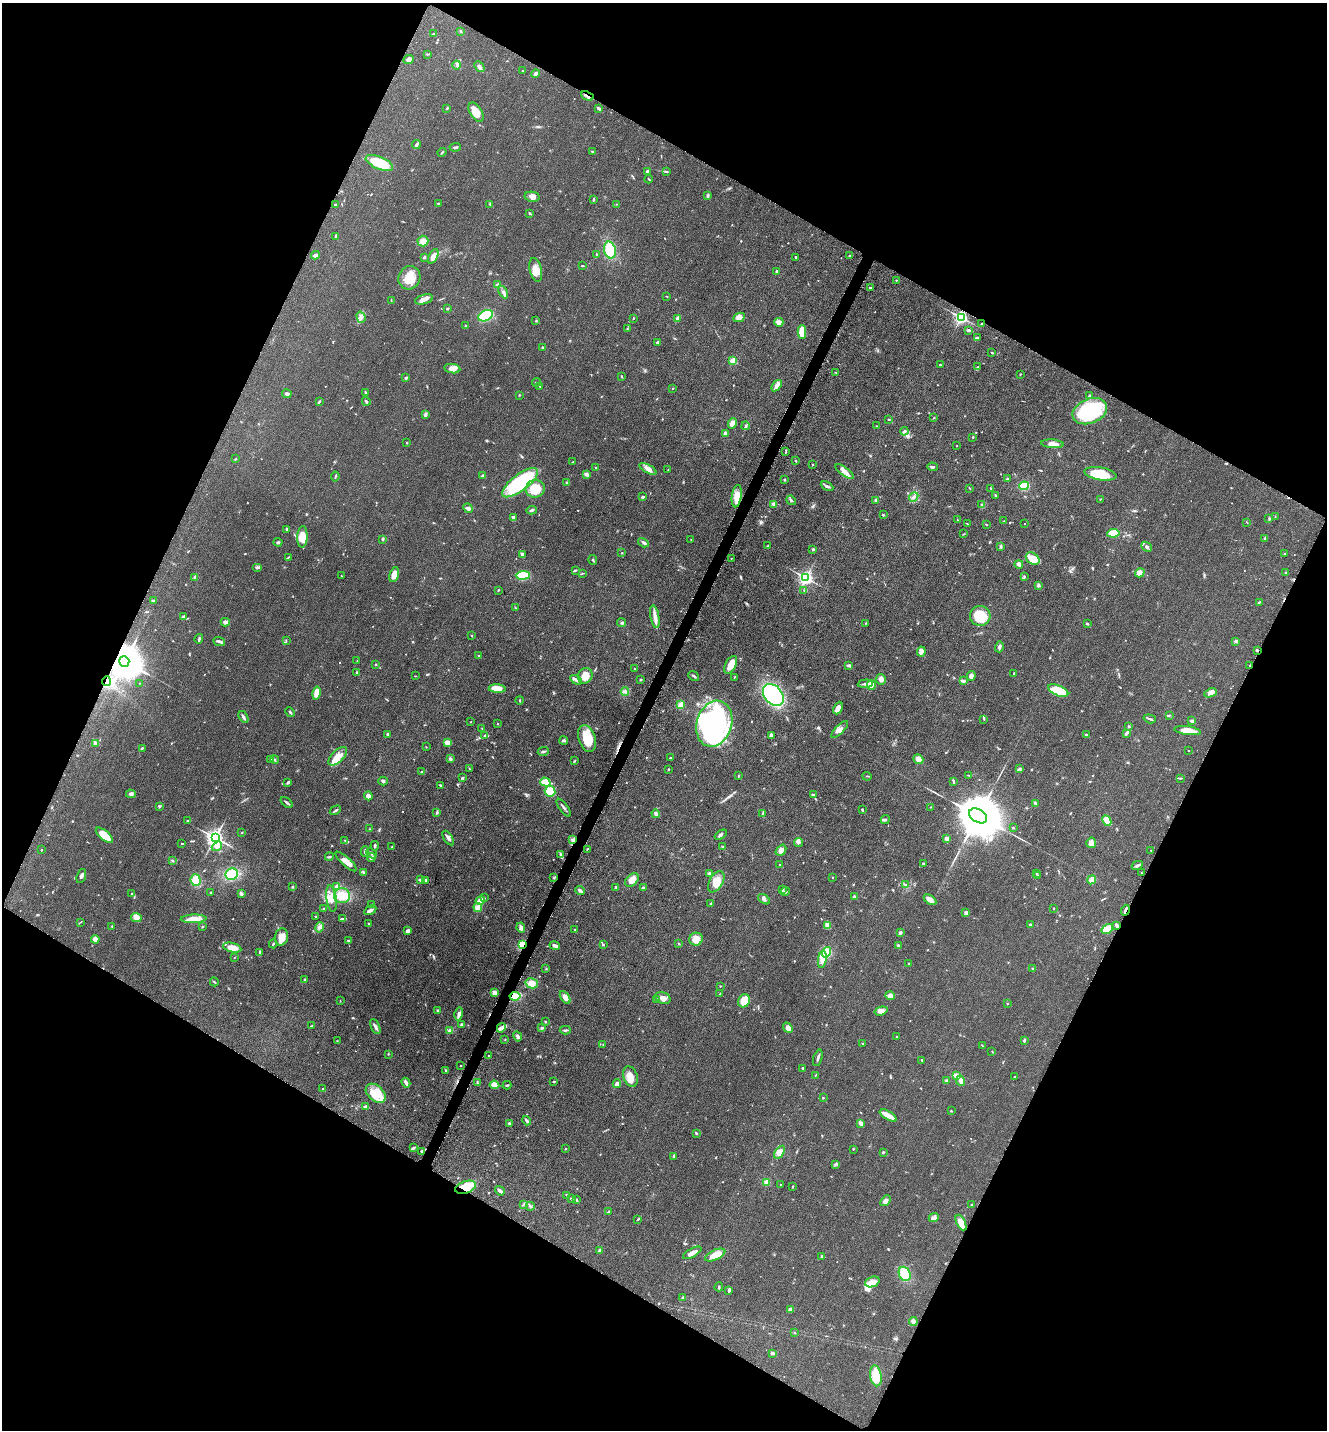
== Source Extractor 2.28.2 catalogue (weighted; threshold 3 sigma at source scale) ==
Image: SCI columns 299-5598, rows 43-5754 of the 5806 x 5774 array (HDU 1 of 3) = the unmasked area's bounding box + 8 px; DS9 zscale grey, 4 x 4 block average (1 PNG px = mean of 4 x 4 image px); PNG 1329 x 1432 px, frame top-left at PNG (2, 3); each listed source drawn as its Kron ellipse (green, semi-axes under 4 px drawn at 4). Shown black and unused: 46% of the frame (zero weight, under 3 of 5 exposures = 4% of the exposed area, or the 3 px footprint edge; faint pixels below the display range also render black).
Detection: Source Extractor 2.28.2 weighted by HDU 2 'WHT'. Background 0.0644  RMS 0.006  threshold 0.0269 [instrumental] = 3 sigma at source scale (4.5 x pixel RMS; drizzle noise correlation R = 1.50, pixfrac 1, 0.05/0.05 arcsec/px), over >= 5 px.
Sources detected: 718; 2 too faint to see at this stretch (4 x 4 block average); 3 inside a brighter object's white glare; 2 cosmic-ray / hot-pixel residue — neither listed nor drawn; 6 coinciding with a brighter row at this scale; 40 inside a brighter listed object's ellipse — not listed separately; of the other 665, all 500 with FLUX_AUTO >= 1.64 (the completeness limit of this list) listed and drawn (165 fainter detections not listed), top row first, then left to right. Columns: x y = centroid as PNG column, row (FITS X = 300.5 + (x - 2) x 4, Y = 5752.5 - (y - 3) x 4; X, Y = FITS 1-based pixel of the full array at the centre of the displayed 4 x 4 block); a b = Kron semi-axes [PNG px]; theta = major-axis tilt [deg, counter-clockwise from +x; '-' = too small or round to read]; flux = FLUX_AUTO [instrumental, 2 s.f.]
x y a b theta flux
460 31 2 2 - 2.2
434 34 3 3 - 6.4
427 54 3 2 - 2.4
408 60 5 4 - 12
457 65 4 3 - 5.9
479 66 6 3 -46 11
523 71 2 2 - 3.1
536 74 4 3 - 9.9
587 96 6 2 -23 11
447 108 2 2 - 2.6
599 109 4 2 - 6.3
476 112 11 5 -58 43
416 145 4 2 - 9.2
455 147 5 2 - 6
442 152 4 2 - 3.6
592 152 3 2 - 2.8
379 163 14 6 -23 140
648 172 3 3 - 7.4
666 172 3 2 - 2.8
649 179 4 2 - 3
708 196 3 2 - 6.4
532 197 7 5 -11 20
593 200 4 2 - 5.1
438 203 2 2 - 2.1
490 204 3 2 - 3.1
616 204 2 2 - 1.7
335 205 3 2 - 3.2
530 213 3 2 - 3.3
336 237 3 2 - 7
423 241 5 5 - 26
610 250 8 6 -77 94
596 254 3 2 - 2.4
315 255 4 3 - 11
433 256 8 4 64 28
850 256 3 2 - 2.8
424 257 2 2 - 13
796 258 2 2 - 7.7
582 266 3 2 - 3.2
536 270 12 6 -76 33
777 271 4 2 - 7.3
409 278 12 11 - 63
896 280 2 2 - 1.8
498 285 3 3 - 7
870 288 2 2 - 3.3
503 292 6 3 -63 11
667 296 2 2 - 1.8
424 299 9 4 15 19
391 300 2 2 - 1.7
447 308 3 2 - 4.1
486 316 8 5 24 150
361 317 6 3 -73 9.1
739 317 6 4 26 28
961 317 3 2 - 720
633 318 3 2 - 2
678 318 3 2 - 17
536 321 2 2 - 2.5
779 322 4 3 - 25
981 324 3 2 - 2.9
466 326 2 2 - 2
627 329 2 2 - 1.7
968 330 4 2 - 4.3
802 332 7 4 -90 62
978 338 2 2 - 3.6
658 343 2 2 - 7.4
542 347 2 2 - 5.5
992 353 2 2 - 2.7
733 361 2 2 - 130
940 365 2 2 - 2
978 367 2 2 - 2.4
452 369 8 4 -9 24
836 372 2 2 - 2.2
1020 374 2 2 - 1.7
621 376 2 2 - 2.6
406 378 2 2 - 7.6
536 382 4 2 - 3.6
540 386 3 2 - 2.3
777 386 6 3 53 18
673 388 2 2 - 6.4
365 392 3 2 - 3.8
287 394 5 2 - 9.2
519 395 3 2 - 1.7
1089 396 3 2 - 2.5
366 401 4 2 - 5.3
319 402 3 2 - 4.7
1090 411 18 12 22 320
425 415 4 2 - 5
934 418 2 2 - 1.7
889 419 2 2 - 1.6
732 423 5 4 - 38
746 426 4 2 - 5.9
876 426 2 2 - 2.1
904 431 4 2 - 9.4
726 433 3 3 - 14
973 437 2 2 - 3.8
407 443 2 2 - 3.4
1052 444 11 4 -4 23
957 446 2 2 - 2.3
785 452 3 2 - 2.4
236 459 3 2 - 2.2
796 461 2 2 - 3.9
573 462 3 2 - 2.8
813 465 2 2 - 2.9
932 467 5 2 - 5.9
596 468 2 2 - 3.2
648 469 9 3 -29 25
668 470 2 2 - 2.7
845 472 11 4 -36 24
586 474 4 3 - 9.3
1100 474 16 6 -9 96
483 475 3 2 - 3.3
335 476 5 2 - 3.2
1008 479 3 2 - 3.1
785 480 4 2 - 2.8
566 482 2 2 - 1.8
520 483 21 8 37 270
827 486 7 2 -27 8.4
1024 486 5 4 - 53
970 488 3 2 - 1.8
990 488 2 2 - 1.7
535 489 9 9 - 94
995 495 3 2 - 2.1
737 496 11 5 82 47
643 497 4 2 - 5.8
914 497 5 2 - 7.3
1100 499 3 2 - 2.1
791 500 5 2 - 4.6
876 500 2 2 - 7.2
774 504 2 2 - 50
982 505 3 2 - 3.7
468 508 5 4 - 10
532 510 5 2 - 6.4
883 515 3 2 - 3.4
1275 517 2 2 - 1.8
513 518 4 2 - 9.6
1269 518 3 2 - 2.1
957 520 3 2 - 2
1004 521 2 2 - 2.2
1247 522 3 2 - 1.9
967 524 3 2 - 2
986 524 2 2 - 2.4
1025 524 2 2 - 2
287 529 2 2 - 6.6
1113 533 6 4 8 54
964 534 3 2 - 2.4
302 537 11 5 88 67
1265 538 3 2 - 4.1
383 539 3 3 - 3.7
691 539 2 2 - 2.1
278 542 4 2 - 4.3
643 543 6 2 -33 7.6
768 546 3 2 - 2.5
1001 546 4 3 - 4.4
1146 547 6 3 -42 8
813 549 2 2 - 16
622 553 2 2 - 2.3
522 554 3 2 - 9.2
1284 554 2 2 - 2.1
288 557 4 2 - 2.5
731 558 2 2 - 1.7
1033 559 7 5 -34 26
593 560 5 2 - 3.8
1019 564 4 3 - 9.9
258 568 5 2 - 4.5
575 570 4 2 - 4.1
582 573 3 2 - 2.8
1140 573 5 4 - 20
1285 573 2 2 - 1.7
394 574 8 4 74 32
523 575 7 4 3 110
341 576 2 2 - 1.7
1024 576 2 2 - 1.8
195 577 3 3 - 4.2
806 578 3 2 - 1100
1038 585 3 3 - 5.5
498 590 3 2 - 2.5
804 591 4 2 - 2.6
153 601 3 2 - 6.3
1259 602 4 2 - 3.2
515 608 2 2 - 1.9
980 616 10 10 - 100
183 617 3 2 - 7.8
655 617 11 4 -80 26
225 622 4 3 - 12
622 623 4 3 - 5.2
866 623 2 2 - 2.2
1087 624 2 2 - 6
471 635 3 2 - 1.8
199 639 5 2 - 6.2
219 641 6 2 -21 8.1
286 641 3 2 - 2.6
1236 641 4 3 - 6
999 647 5 3 - 7.3
1257 650 2 2 - 5.1
921 652 5 3 - 9.1
479 656 3 2 - 4.1
124 661 5 5 - 10000
357 661 2 2 - 2
375 664 2 2 - 4.3
731 665 9 5 63 39
849 665 4 3 - 6.3
1250 665 2 2 - 2.3
634 669 2 2 - 2.9
357 672 2 2 - 3.3
1014 673 2 2 - 2.2
416 676 2 2 - 1.7
585 676 8 7 - 40
694 676 6 2 -39 5.3
971 676 5 4 - 12
734 677 2 2 - 1.9
641 679 2 2 - 3.3
881 679 5 5 - 15
576 680 6 3 -30 9
106 681 5 3 - 12
963 681 4 2 - 10
139 683 2 2 - 1.7
865 684 7 2 4 11
871 685 5 4 - 10
497 689 8 4 -2 49
625 691 4 3 - 7.5
1058 691 11 5 -23 93
316 693 7 3 78 39
1210 693 6 3 25 17
773 695 12 8 -51 430
519 700 4 2 - 2.2
681 705 4 2 - 43
838 708 7 4 64 25
290 712 5 2 - 4.4
1169 715 3 2 - 2.8
243 717 6 2 -58 8.1
984 719 3 2 - 2.5
1150 719 6 2 -17 5.3
1192 721 3 2 - 10
471 722 2 2 - 1.9
497 724 2 2 - 1.7
714 724 23 17 72 590
1129 726 2 2 - 4.1
482 728 2 2 - 1.8
840 729 11 4 45 19
1188 731 14 4 -8 51
1127 733 4 2 - 9.4
387 734 2 2 - 8.4
485 735 3 2 - 3.5
771 735 3 3 - 11
1087 735 3 2 - 4.3
587 738 14 8 -71 91
564 741 4 3 - 6.3
447 742 3 2 - 35
95 743 2 2 - 2.1
426 747 2 2 - 1.8
142 748 3 2 - 3.1
1188 751 2 2 - 2
543 752 5 2 - 6.4
338 756 11 6 44 31
670 758 2 2 - 2.2
275 759 4 2 - 2.6
450 759 3 3 - 6.8
918 759 5 4 - 28
271 760 3 2 - 3.5
574 761 3 2 - 2.7
470 769 2 2 - 2.1
668 769 2 2 - 2.8
1019 769 3 2 - 5.2
422 772 3 2 - 5.1
969 775 3 2 - 3
739 776 2 2 - 3.6
867 776 4 2 - 3.1
462 778 3 2 - 3.2
1180 778 4 2 - 3.6
383 781 4 3 - 6.5
288 782 4 2 - 6.3
545 782 5 4 - 45
954 782 2 2 - 4.3
440 785 3 2 - 2.5
550 791 5 5 - 56
131 794 5 3 - 9
813 794 4 2 - 3.5
368 796 4 3 - 18
287 803 7 2 -40 6.9
1035 804 2 2 - 2
159 806 4 3 - 4
931 807 2 2 - 1.7
564 808 10 2 -53 8.1
335 810 6 2 30 6.3
862 810 3 2 - 4.1
437 812 3 2 - 5.9
763 813 4 2 - 4.8
656 814 4 3 - 15
978 816 10 6 -31 29000
885 820 4 2 - 7
188 821 3 2 - 2.5
1107 821 6 3 -63 51
1013 828 2 2 - 3
369 829 2 2 - 1.9
242 833 2 2 - 1.8
104 835 10 4 -40 59
721 835 7 2 32 8.1
215 838 3 3 - 1600
448 838 8 3 -57 10
946 839 3 2 - 9.1
345 840 4 2 - 2.7
572 840 3 2 - 4.6
798 842 4 3 - 8.1
182 843 3 2 - 2.8
1091 843 5 5 - 18
217 846 6 3 37 12
375 846 4 2 - 5.4
392 847 2 2 - 2.3
722 847 2 2 - 3.5
587 849 3 2 - 2.3
41 850 2 2 - 2
781 850 6 4 50 14
1151 850 2 2 - 1.8
365 851 5 2 - 6.1
371 853 6 2 -41 5.3
560 854 4 3 - 5.7
329 857 4 2 - 5.1
371 858 4 2 - 6.9
172 860 3 2 - 3.1
346 861 14 4 -42 26
923 864 3 2 - 2.9
780 865 2 2 - 3.7
1137 866 6 3 27 7.6
364 873 4 3 - 4.3
1036 873 2 2 - 2.6
1141 873 3 2 - 2.1
232 874 6 6 - 100
709 874 3 3 - 7.9
1037 875 2 2 - 3.4
81 876 7 3 71 10
832 877 2 2 - 2.2
554 878 2 2 - 3
196 880 6 5 - 58
420 880 3 2 - 4.8
426 880 2 2 - 11
632 880 8 5 44 28
1092 880 4 4 - 20
716 882 11 7 61 44
905 885 3 2 - 4.2
292 887 2 2 - 3.8
337 887 3 3 - 19
616 887 3 2 - 4.9
643 888 4 3 - 7.7
782 889 3 2 - 6
580 891 5 2 - 10
785 891 4 3 - 6.5
210 892 2 2 - 1.9
131 893 2 2 - 1.8
241 894 3 3 - 8.1
342 896 8 7 - 60
855 897 4 3 - 7
484 898 2 2 - 2
331 899 13 5 -82 29
764 899 7 3 -34 8.4
480 900 5 3 - 23
930 900 7 3 -34 25
711 904 3 2 - 4.6
371 905 2 2 - 2.4
478 908 4 4 - 24
1054 908 2 2 - 2.5
323 909 3 2 - 2.7
370 910 7 3 28 12
1125 910 5 2 - 9.9
966 913 3 2 - 13
316 917 3 2 - 2.3
136 918 5 4 - 35
194 919 13 4 1 38
343 919 3 2 - 3.7
80 922 4 2 - 2.1
369 924 3 2 - 4
1030 924 2 2 - 3.8
827 925 4 3 - 26
112 926 3 2 - 2.4
1117 926 3 2 - 20
202 927 2 2 - 3
320 927 5 3 - 9.7
521 928 5 2 - 13
1107 929 6 2 33 68
575 930 2 2 - 1.8
407 931 3 2 - 14
900 932 3 2 - 7.5
281 937 8 6 75 33
95 939 4 4 - 22
696 939 7 6 - 32
349 941 4 2 - 4.1
678 943 2 2 - 1.9
273 944 4 2 - 5.1
522 945 4 3 - 46
555 945 5 3 - 11
603 945 2 2 - 3.8
898 946 3 3 - 8.1
232 948 9 4 -13 42
827 952 5 4 - 66
260 953 3 2 - 5.8
234 958 2 2 - 1.7
822 959 9 4 81 32
909 964 2 2 - 2.7
1033 968 2 2 - 3.6
546 969 2 2 - 1.9
305 980 3 2 - 3.2
214 982 4 2 - 3.4
532 983 6 5 - 28
720 986 2 2 - 1.6
494 992 3 2 - 20
720 994 3 2 - 2
515 996 5 3 - 42
890 996 5 4 - 12
565 997 7 3 -58 18
663 998 8 5 -22 23
656 999 3 2 - 3.8
340 1001 2 2 - 1.7
744 1001 7 5 66 69
1007 1004 2 2 - 2.6
437 1010 2 2 - 3.9
881 1011 6 3 16 20
459 1014 6 3 76 14
545 1021 3 2 - 2.9
462 1025 3 2 - 7.7
311 1026 3 2 - 2.6
375 1027 8 3 -65 10
501 1028 5 4 - 12
542 1028 3 3 - 5.4
788 1028 6 4 -48 20
450 1030 3 3 - 13
565 1030 5 2 - 5.7
518 1036 5 3 - 7.9
896 1037 2 2 - 2.1
505 1040 2 2 - 1.7
1024 1040 3 2 - 5.2
337 1041 2 2 - 1.7
862 1043 2 2 - 2.4
603 1044 2 2 - 1.7
982 1046 3 2 - 2.2
992 1052 3 2 - 1.9
388 1054 3 2 - 1.9
489 1056 2 2 - 4.7
818 1058 8 2 73 8.1
922 1060 3 2 - 4.1
460 1066 2 2 - 1.9
802 1068 2 2 - 8.6
446 1070 2 2 - 2.9
816 1075 3 2 - 2.3
956 1076 4 2 - 28
630 1077 10 7 -68 34
1014 1077 2 2 - 2.4
946 1080 4 2 - 4
554 1081 4 2 - 2.9
960 1081 5 4 - 16
477 1082 3 2 - 2.7
406 1083 5 2 - 16
617 1084 4 3 - 16
494 1085 5 4 - 32
507 1085 4 2 - 4.3
323 1089 2 2 - 2.5
376 1093 11 7 -42 66
823 1098 2 2 - 6.4
366 1107 3 2 - 18
951 1111 2 2 - 2.8
888 1116 9 3 -30 36
527 1121 5 2 - 11
509 1123 2 2 - 11
861 1124 4 3 - 12
696 1133 2 2 - 9.7
413 1148 4 3 - 4.8
565 1149 2 2 - 2
853 1149 2 2 - 2.1
422 1151 3 2 - 5.3
779 1152 7 4 56 25
883 1152 2 2 - 3.8
674 1156 3 2 - 6.6
835 1164 2 2 - 1.9
767 1182 2 2 - 92
780 1185 2 2 - 1.8
793 1186 2 2 - 3
466 1187 11 6 17 80
500 1191 5 2 - 13
567 1195 4 2 - 4.3
571 1198 2 2 - 7.9
576 1200 3 2 - 3.8
886 1201 6 4 48 12
524 1204 2 2 - 2.9
971 1205 2 2 - 2.5
530 1206 4 2 - 6.2
609 1212 3 2 - 4.5
934 1218 5 4 - 12
638 1219 2 2 - 3.1
961 1223 8 4 -63 36
600 1251 3 3 - 12
692 1253 10 3 29 27
715 1255 11 5 25 42
821 1256 2 2 - 6.4
905 1274 7 5 -66 78
872 1282 7 5 22 37
719 1287 4 2 - 3.6
729 1290 3 2 - 7.3
683 1297 2 2 - 5.8
790 1309 2 2 - 26
913 1322 4 4 - 14
795 1333 2 2 - 2.1
772 1353 3 2 - 10
876 1376 10 5 -80 69
Overlapping masked pixels (flux is a lower limit): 10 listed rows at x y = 587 96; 1257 650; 124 661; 1250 665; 106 681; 1125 910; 1117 926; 522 945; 515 996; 466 1187
Diffuse or blended objects may show on this block-average render without a row.